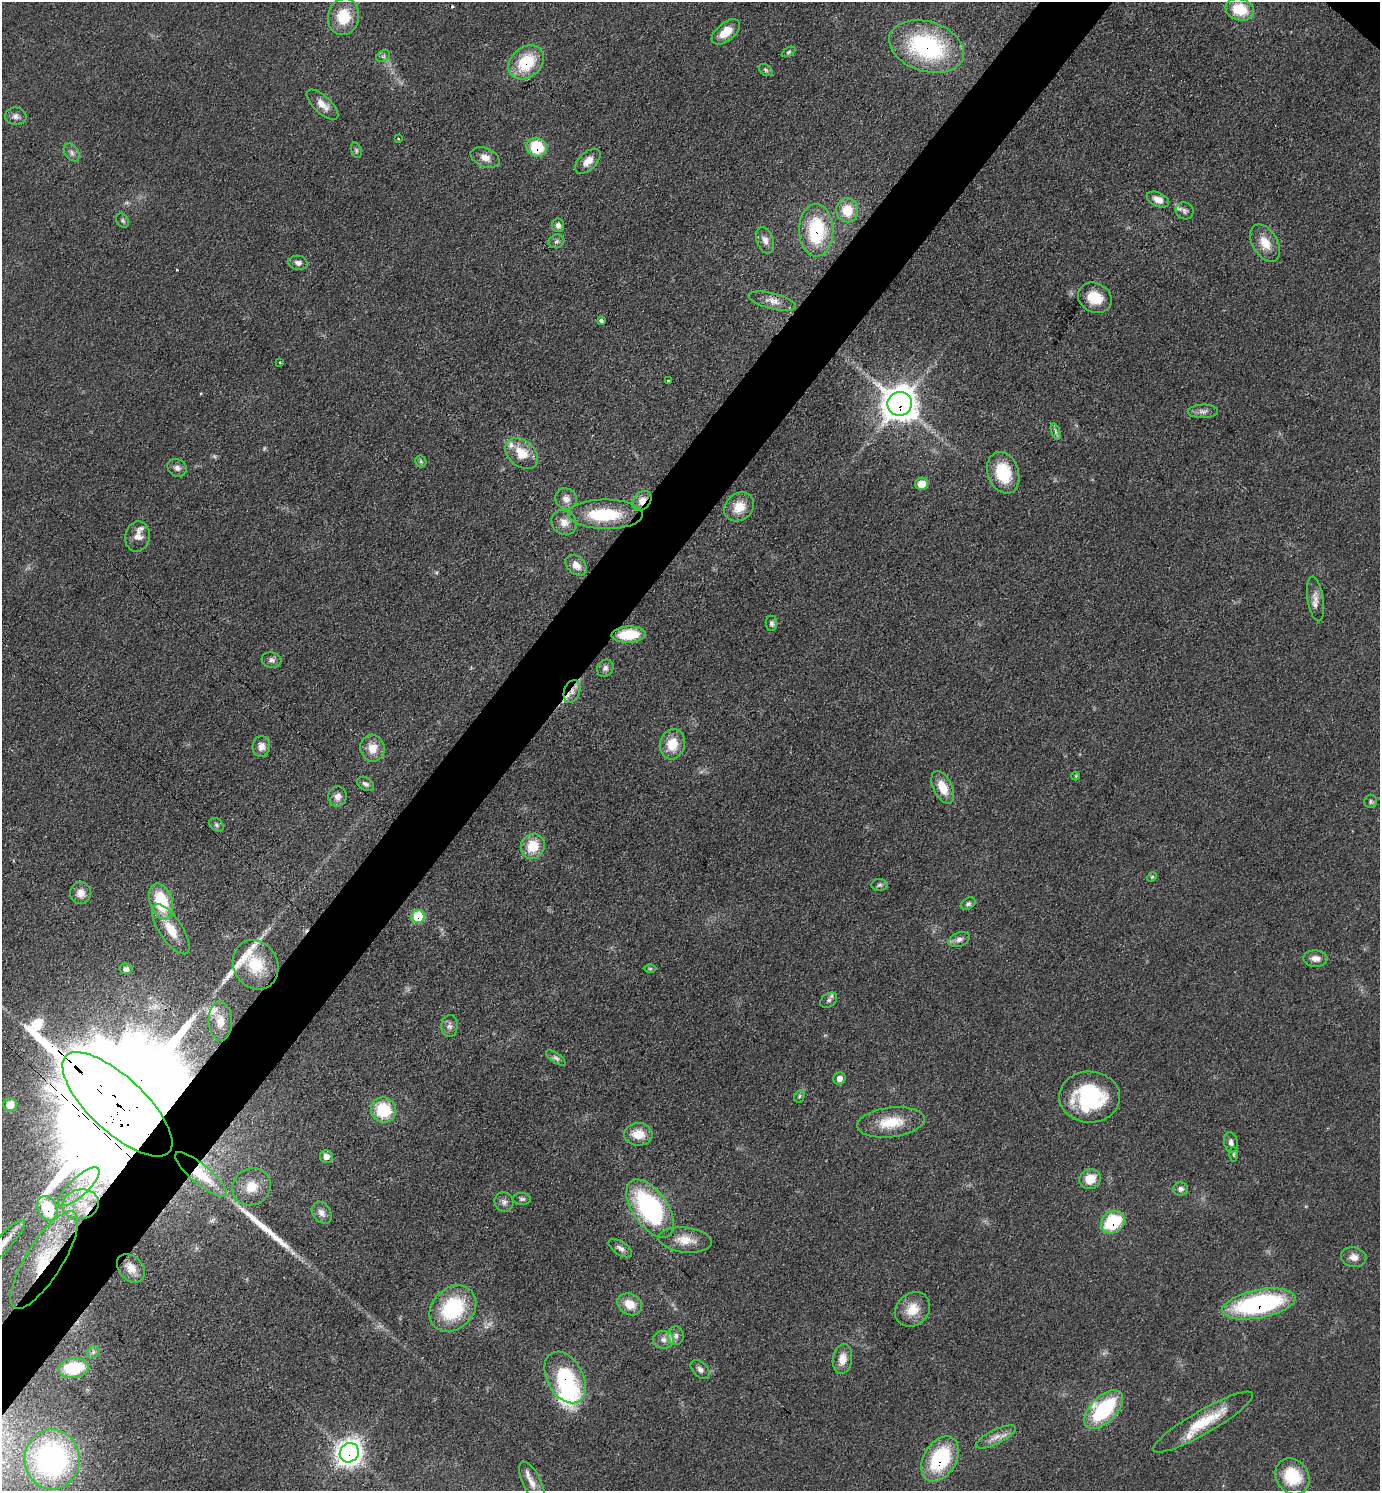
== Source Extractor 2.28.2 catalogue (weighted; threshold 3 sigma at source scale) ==
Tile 7 of 4 x 4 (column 3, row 2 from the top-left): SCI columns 3054-4431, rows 2982-4470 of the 5965 x 5962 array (HDU 1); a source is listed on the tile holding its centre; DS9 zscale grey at full resolution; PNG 1382 x 1493 px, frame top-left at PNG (2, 2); each listed source drawn as its Kron ellipse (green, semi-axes under 4 px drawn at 4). Shown black and unused: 5% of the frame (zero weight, under 3 of 4 exposures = <1% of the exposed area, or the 3 px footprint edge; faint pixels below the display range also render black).
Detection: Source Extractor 2.28.2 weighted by HDU 2 'WHT'; one run over the whole footprint, this tile lists its part. Background 0.0772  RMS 0.0065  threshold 0.0295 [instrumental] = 3 sigma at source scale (4.5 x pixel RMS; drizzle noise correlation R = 1.50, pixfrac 1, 0.05/0.05 arcsec/px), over >= 5 px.
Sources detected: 140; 2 inside a brighter object's white glare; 3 cosmic-ray / hot-pixel residue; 2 long thin detections or spike segments (spike, bleed or trail) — neither listed nor drawn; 7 inside a brighter listed object's ellipse — not listed separately; the other 126 listed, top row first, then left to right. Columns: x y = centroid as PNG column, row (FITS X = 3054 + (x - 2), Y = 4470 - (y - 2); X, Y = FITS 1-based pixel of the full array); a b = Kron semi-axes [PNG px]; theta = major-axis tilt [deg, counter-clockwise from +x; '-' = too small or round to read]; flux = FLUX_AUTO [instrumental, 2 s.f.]
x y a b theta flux
1240 9 14 11 -17 21
343 17 18 15 79 20
726 32 16 9 39 12
927 47 38 25 -18 91
788 52 7 4 28 0.98
383 56 7 5 32 1.6
526 62 19 15 40 30
766 70 8 5 -37 1.3
322 105 20 8 -43 7.1
16 116 11 9 -8 3.1
398 139 3 2 - 0.73
537 147 10 9 - 26
356 150 8 5 -73 1.4
72 152 10 6 -54 2.6
485 157 15 9 -23 5.3
588 161 15 8 44 7.5
1158 200 12 7 -25 5.3
847 210 12 11 - 15
1185 211 9 8 - 2.4
122 221 7 6 - 1.4
558 225 7 6 - 2.5
816 230 26 17 90 48
765 240 14 8 -70 4.1
556 241 8 7 - 2
1265 243 20 12 -59 11
298 263 10 7 -10 3
1095 298 17 14 -27 14
772 301 24 8 -14 6
601 320 3 3 - 6.9
280 362 3 2 - 0.87
668 381 3 2 - 0.9
900 404 12 12 - 1100
1203 411 15 7 2 3.2
1056 432 9 4 -71 1.6
522 453 18 13 -41 14
421 461 6 5 - 1.3
177 468 10 8 -31 3.2
1003 473 21 15 -71 28
922 484 6 6 - 10
566 499 11 10 - 4.4
642 501 11 8 46 6.4
739 507 16 13 39 12
605 514 37 14 -1 37
564 522 13 11 -42 6
137 537 15 12 78 5.9
576 565 12 8 -43 5.9
1315 599 22 8 -81 5.5
772 623 7 6 - 2
629 635 17 8 3 24
272 660 10 7 -11 2.6
605 668 9 8 - 2.7
572 691 11 8 69 4.2
672 744 15 12 74 14
261 746 10 9 - 4.6
372 748 13 12 - 9.3
1076 776 4 4 - 0.71
365 784 9 6 -32 2.3
943 787 17 9 -64 11
338 797 10 9 - 4.1
1370 801 7 6 - 1.3
216 825 8 6 -43 1.7
533 846 13 11 62 16
1152 877 5 4 - 0.85
880 885 8 6 2 1.7
81 893 11 10 - 6.1
161 901 18 11 -71 34
968 904 8 5 31 1.7
418 917 6 6 - 33
171 929 29 11 -57 16
959 939 11 7 21 3.1
1315 958 12 8 -5 4.7
256 965 25 22 -60 29
126 969 6 5 - 2.9
650 969 6 4 0 0.98
829 1000 9 6 35 2.1
220 1021 20 11 -89 12
450 1026 11 8 85 3.1
556 1058 11 5 -36 2
840 1079 6 6 - 3.6
799 1096 6 4 61 1.2
1090 1097 30 25 -2 63
117 1104 70 27 -43 73000
10 1105 7 6 - 12
383 1110 13 12 - 29
891 1122 34 14 7 20
638 1134 14 11 -1 12
1231 1142 10 6 -78 2.7
1234 1154 7 3 -89 0.9
326 1157 6 6 - 3.9
201 1174 33 9 -40 21
1090 1179 11 10 - 11
79 1187 26 9 42 14
251 1187 20 18 36 17
1181 1189 7 6 - 2.3
522 1199 9 6 -5 1.6
504 1202 10 9 - 3
81 1204 18 15 12 17
47 1208 13 9 -65 29
650 1209 33 17 -55 100
322 1213 12 9 -56 4
1113 1222 13 10 36 42
685 1240 27 12 -6 12
3 1244 32 7 48 10
620 1248 13 6 -33 3.2
1354 1257 13 9 -11 4.6
44 1260 56 18 58 40
131 1268 16 11 -47 7.4
630 1304 13 10 -29 10
1259 1304 37 14 11 110
453 1309 26 20 44 52
912 1309 19 16 41 13
676 1336 9 8 - 3.2
663 1340 10 9 - 4.1
93 1352 7 5 46 1.6
842 1359 15 9 81 7.9
74 1368 15 10 9 33
700 1369 11 7 -44 2.8
565 1377 28 18 -61 56
1104 1410 24 13 45 59
1203 1422 57 11 30 25
996 1437 22 7 26 6.2
349 1453 10 9 - 580
52 1459 30 27 -89 140
940 1459 24 16 59 52
1292 1476 19 16 -52 27
532 1483 23 9 -64 7.1
Overlapping masked pixels (flux is a lower limit): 18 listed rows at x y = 927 47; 526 62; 537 147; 816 230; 900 404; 642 501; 629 635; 572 691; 418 917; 117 1104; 201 1174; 47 1208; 1113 1222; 44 1260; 1259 1304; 565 1377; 349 1453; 940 1459
Isophote crosses this tile's border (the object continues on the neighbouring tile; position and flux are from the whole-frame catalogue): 3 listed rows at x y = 117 1104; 3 1244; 52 1459